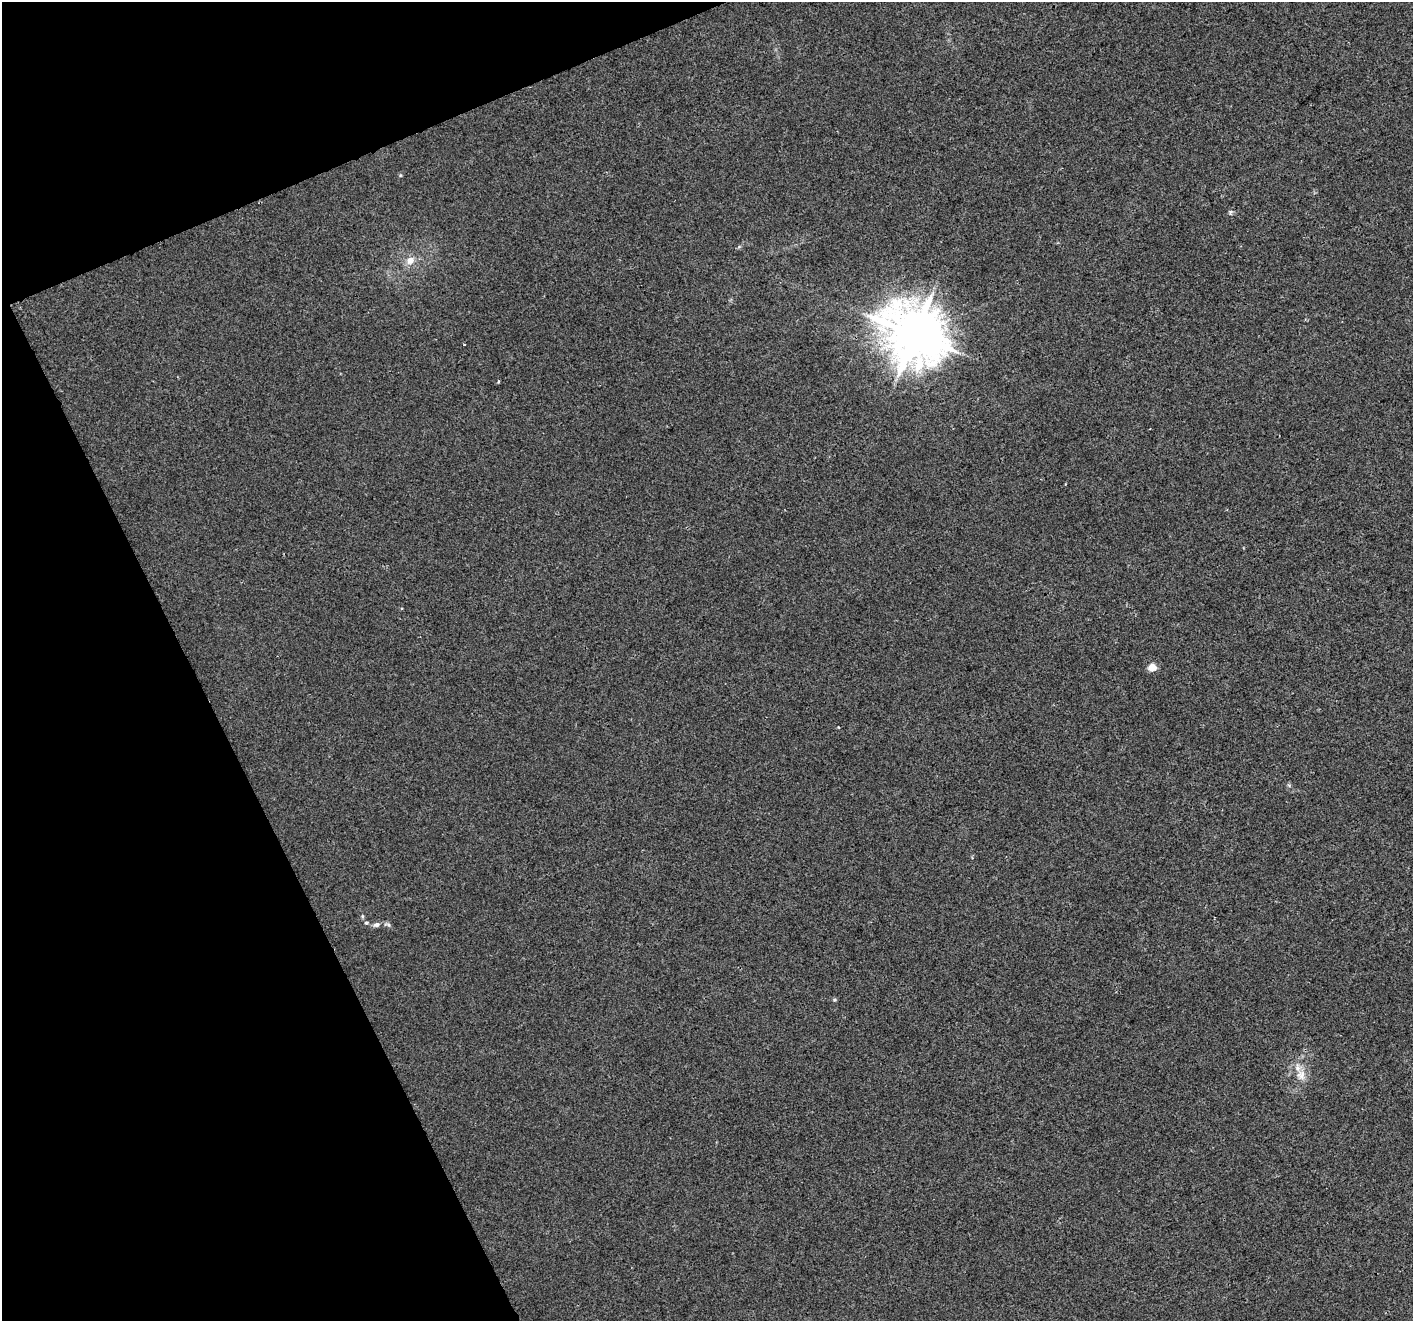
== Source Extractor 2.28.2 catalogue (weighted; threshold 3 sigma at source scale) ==
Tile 5 of 4 x 4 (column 1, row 2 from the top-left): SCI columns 3-1413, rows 2783-4101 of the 5647 x 5507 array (HDU 1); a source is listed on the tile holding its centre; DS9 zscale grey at full resolution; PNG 1415 x 1323 px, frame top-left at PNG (2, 2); no overlay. Shown black and unused: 20% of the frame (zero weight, under 2 of 3 exposures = <1% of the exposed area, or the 3 px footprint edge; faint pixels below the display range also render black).
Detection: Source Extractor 2.28.2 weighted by HDU 2 'WHT'; one run over the whole footprint, this tile lists its part. Background 0.00657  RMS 0.0046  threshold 0.0208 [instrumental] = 3 sigma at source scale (4.5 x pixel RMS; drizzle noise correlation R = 1.50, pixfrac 1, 0.0396/0.0396 arcsec/px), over >= 5 px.
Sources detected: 13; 1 inside a brighter listed object's ellipse — not listed separately; the other 12 listed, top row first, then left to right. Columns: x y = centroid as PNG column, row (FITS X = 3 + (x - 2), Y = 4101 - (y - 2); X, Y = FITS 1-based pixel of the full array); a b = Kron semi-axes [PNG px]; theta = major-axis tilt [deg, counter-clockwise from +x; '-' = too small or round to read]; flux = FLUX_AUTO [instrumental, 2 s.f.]
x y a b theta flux
400 175 5 3 - 0.5
1230 212 6 4 71 0.75
410 260 12 10 31 4.2
914 334 18 16 -37 2400
464 344 3 2 - 0.49
498 382 4 3 - 0.47
1152 667 5 5 - 11
838 727 4 2 - 0.32
362 916 6 4 -89 0.61
366 923 6 4 -2 0.72
377 925 9 6 13 1.8
1301 1075 16 13 -81 5.5
Unlisted compact peaks at least as high as the median listed source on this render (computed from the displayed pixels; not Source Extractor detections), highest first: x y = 834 1000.